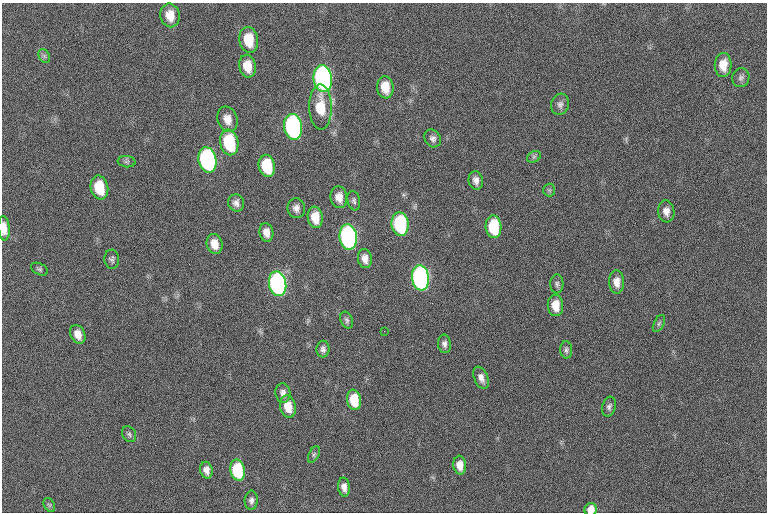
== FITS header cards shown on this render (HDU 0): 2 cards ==
NAXIS1  =                 765  / length of data axis 1
NAXIS2  =                 510  / length of data axis 2

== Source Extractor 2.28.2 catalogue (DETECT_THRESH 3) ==
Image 765 x 510 px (HDU 0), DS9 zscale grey, 1 PNG px = 1 image px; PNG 769 x 514 px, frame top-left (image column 1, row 510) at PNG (2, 3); each listed source drawn as its Kron ellipse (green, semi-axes under 4 px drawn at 4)
Background 70.2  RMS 14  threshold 43.5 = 3 sigma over >= 5 px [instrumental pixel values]
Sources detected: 62; all 62 listed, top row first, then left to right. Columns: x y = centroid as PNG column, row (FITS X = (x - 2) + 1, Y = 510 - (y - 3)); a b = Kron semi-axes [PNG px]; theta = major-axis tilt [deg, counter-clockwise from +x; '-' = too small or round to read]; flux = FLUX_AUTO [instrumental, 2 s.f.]
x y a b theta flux
170 15 12 9 -79 14000
249 40 13 9 -81 26000
44 56 7 5 -60 2200
723 65 12 8 88 13000
247 66 11 8 -79 15000
323 78 13 9 -83 360000
741 78 9 8 - 3400
385 87 11 8 -82 17000
560 104 11 8 73 4400
320 107 22 11 -88 27000
227 119 13 10 -72 9800
293 127 13 9 -81 320000
433 138 9 8 - 3800
229 142 13 9 -79 64000
534 157 7 5 31 2000
207 160 13 9 -78 240000
127 162 9 5 -6 2400
267 166 11 8 -77 39000
476 180 9 7 -80 5300
99 188 12 8 -76 33000
549 190 6 6 - 1800
339 197 11 8 -82 9400
354 201 10 6 -78 2600
236 203 8 8 - 4600
296 208 10 9 - 5300
666 211 11 8 -83 6600
315 217 11 7 -82 16000
400 224 12 8 -82 110000
493 227 11 8 -86 46000
4 228 12 5 -86 11000
266 232 9 7 -79 7400
348 237 12 8 -82 350000
214 244 10 8 -75 12000
112 259 9 7 -86 2900
365 259 9 7 -82 7000
39 269 9 5 -27 2200
420 278 12 8 -83 420000
617 282 11 7 -88 8800
278 284 12 8 -79 360000
557 284 9 6 88 2800
555 305 11 7 -85 15000
347 320 9 6 -66 2500
659 323 9 5 63 2100
384 331 2 2 - 7100
78 334 10 7 -65 9500
444 344 9 6 -81 3900
323 349 8 6 88 3600
566 350 8 6 -86 2600
481 378 12 6 -67 6000
283 393 10 7 -81 4600
354 400 10 7 -81 27000
288 407 11 8 -79 17000
609 407 10 6 74 3200
129 434 8 6 -58 2600
314 454 9 5 63 2100
460 465 9 6 -85 10000
206 470 8 6 -76 6400
238 470 11 7 -78 60000
344 487 9 6 -82 6300
251 500 9 6 85 3700
49 505 7 5 -59 2000
591 509 6 6 - 10000
At the frame edge (FLAGS 8, measured only in part): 2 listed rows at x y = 4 228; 591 509